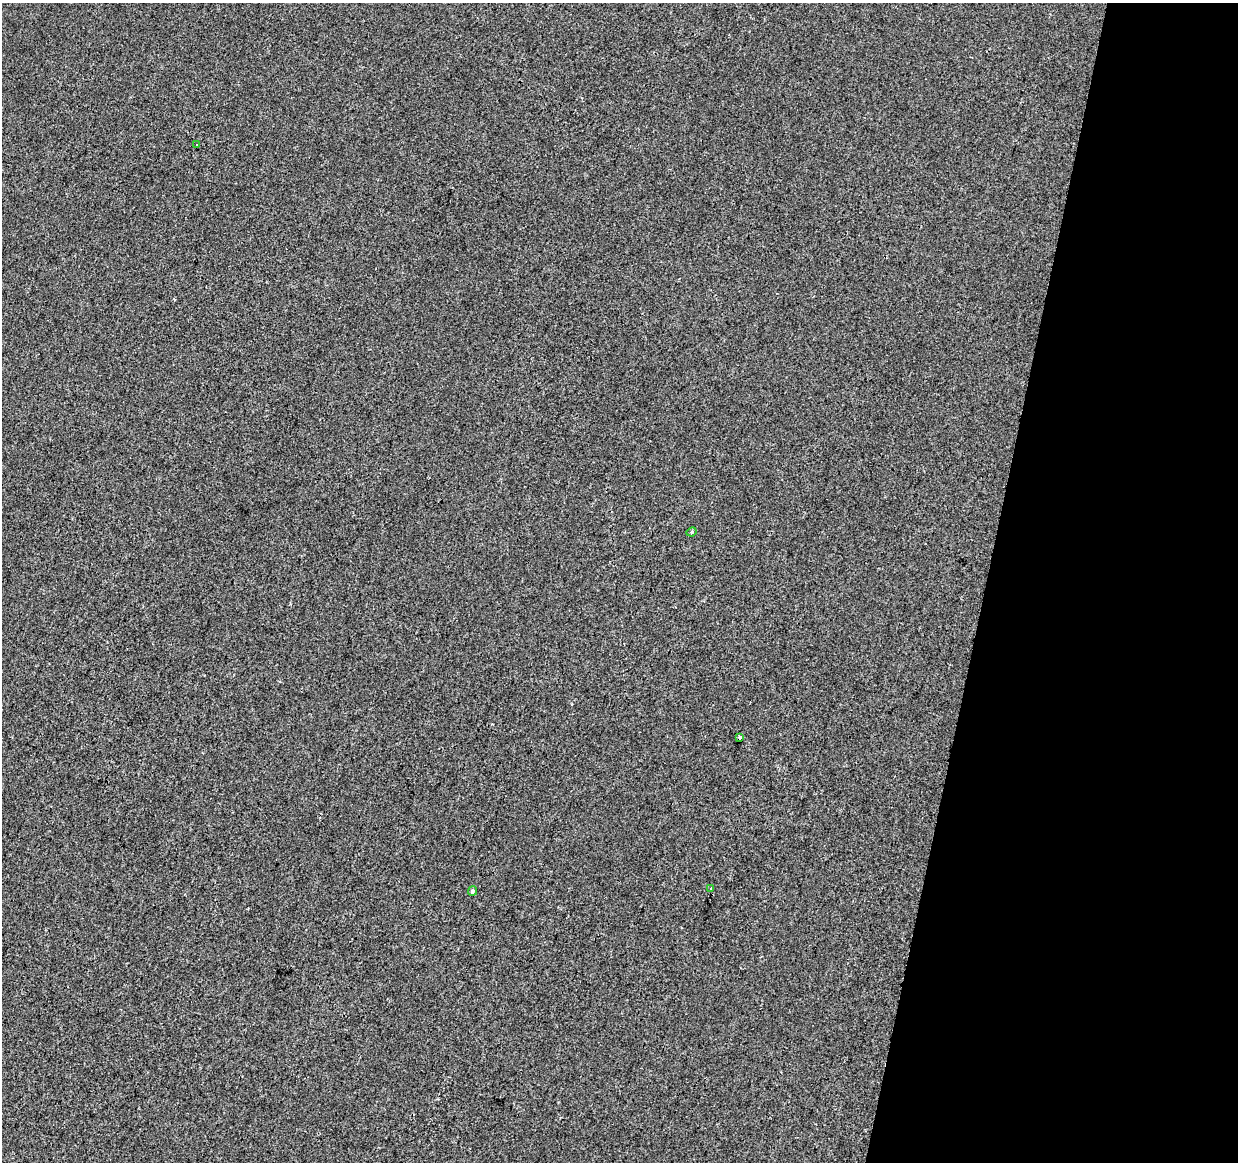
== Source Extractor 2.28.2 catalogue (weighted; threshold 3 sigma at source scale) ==
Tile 8 of 4 x 4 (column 4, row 2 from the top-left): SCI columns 3714-4949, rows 2549-3708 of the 4957 x 5153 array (HDU 1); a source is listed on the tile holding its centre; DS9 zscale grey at full resolution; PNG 1240 x 1164 px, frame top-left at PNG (2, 3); each listed source drawn as its Kron ellipse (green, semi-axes under 4 px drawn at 4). Shown black and unused: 20% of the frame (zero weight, under 2 of 3 exposures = <1% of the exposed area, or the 3 px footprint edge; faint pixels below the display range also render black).
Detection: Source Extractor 2.28.2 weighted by HDU 2 'WHT'; one run over the whole footprint, this tile lists its part. Background -4.70e-04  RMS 0.0049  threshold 0.0219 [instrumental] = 3 sigma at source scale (4.5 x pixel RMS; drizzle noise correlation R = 1.50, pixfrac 1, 0.0396/0.0396 arcsec/px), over >= 5 px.
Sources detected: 5; all 5 listed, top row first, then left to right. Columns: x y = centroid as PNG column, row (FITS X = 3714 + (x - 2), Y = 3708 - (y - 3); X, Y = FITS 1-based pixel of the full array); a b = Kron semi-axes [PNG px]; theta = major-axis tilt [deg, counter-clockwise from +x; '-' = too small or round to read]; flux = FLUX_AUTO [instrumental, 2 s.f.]
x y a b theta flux
197 144 3 2 - 1
692 532 5 3 - 0.8
740 737 4 3 - 3.2
711 888 3 3 - 0.42
472 891 5 4 - 1.2